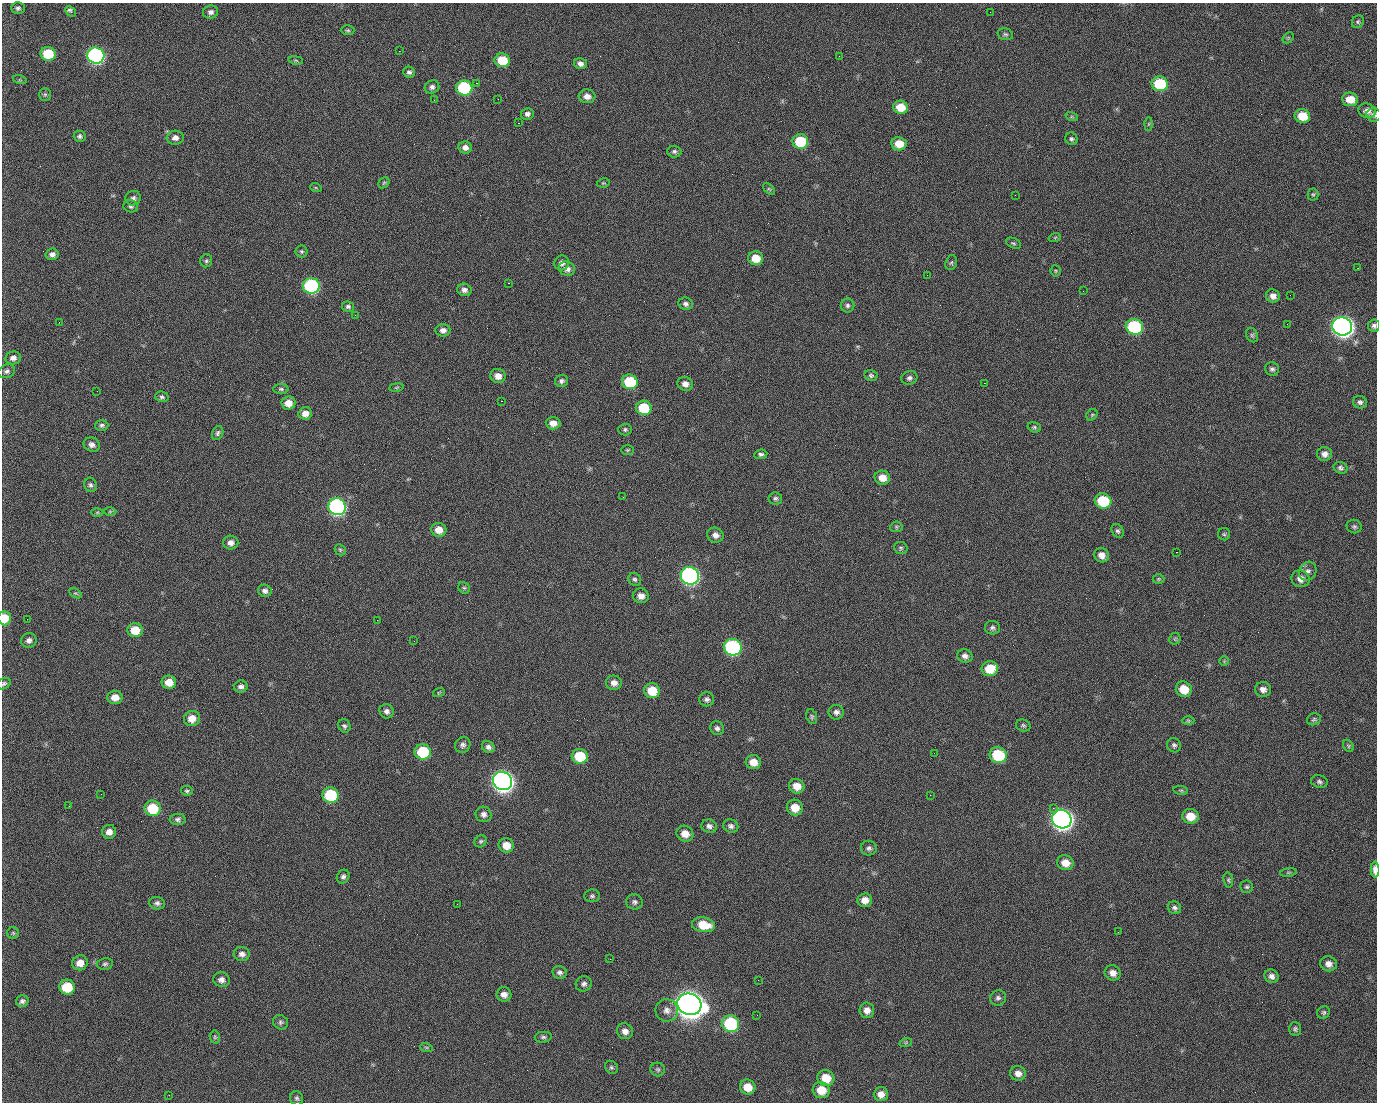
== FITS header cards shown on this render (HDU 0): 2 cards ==
NAXIS1  =                 1375 / length of data axis 1
NAXIS2  =                 1100 / length of data axis 2

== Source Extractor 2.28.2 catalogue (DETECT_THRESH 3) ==
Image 1375 x 1100 px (HDU 0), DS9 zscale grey, 1 PNG px = 1 image px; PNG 1379 x 1104 px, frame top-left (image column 1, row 1100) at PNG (2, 3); each listed source drawn as its Kron ellipse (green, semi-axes under 4 px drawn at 4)
Background 1460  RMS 29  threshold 86.8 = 3 sigma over >= 5 px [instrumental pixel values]
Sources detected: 251; all 251 listed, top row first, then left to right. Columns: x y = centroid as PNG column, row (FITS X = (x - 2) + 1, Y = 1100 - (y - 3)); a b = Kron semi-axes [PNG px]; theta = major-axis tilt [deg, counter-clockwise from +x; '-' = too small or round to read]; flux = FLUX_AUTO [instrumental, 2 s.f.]
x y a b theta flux
18 8 6 6 - 4.8e+03
70 11 6 3 -46 6.7e+03
211 12 7 6 - 7.8e+03
990 12 3 2 - 1.5e+03
1358 22 7 5 57 3.7e+03
348 30 7 5 -2 3.3e+03
1005 34 8 5 -15 4.2e+03
1288 38 6 4 45 2.6e+03
399 51 2 2 - 2.2e+04
48 54 8 7 - 7.5e+04
96 56 8 8 - 5.1e+05
839 56 2 2 - 8.2e+02
296 60 7 3 -9 2.5e+03
502 60 7 7 - 5.9e+04
580 64 6 5 - 8.4e+03
409 72 6 5 - 5.4e+03
20 80 7 4 -18 2.3e+03
477 83 3 2 - 1.9e+03
1160 84 8 7 - 1.1e+05
432 87 7 6 - 6.6e+03
464 88 8 7 - 1.8e+05
45 94 6 6 - 3.4e+03
587 96 8 7 - 1.4e+04
498 99 2 2 - 1.1e+03
1350 99 8 7 - 2.6e+04
434 100 2 2 - 4.0e+03
900 107 7 6 - 3.6e+04
1367 111 9 7 -18 1.1e+04
527 114 6 6 - 6.3e+03
1374 115 7 6 - 6.4e+03
1302 116 8 7 - 3.6e+04
1072 117 6 4 -18 2.9e+03
518 123 2 2 - 2.4e+04
1149 124 6 4 88 2.9e+03
80 136 6 5 - 5.0e+03
175 138 8 7 - 1.1e+04
1071 139 6 6 - 4.4e+03
800 141 8 7 - 9.2e+04
899 144 7 6 - 3.2e+04
465 147 7 6 - 1.0e+04
674 151 7 6 - 4.9e+03
384 183 6 5 - 2.9e+03
603 183 6 4 10 2.3e+03
316 188 6 3 -19 2.0e+03
769 189 7 4 -44 3.0e+03
1313 194 6 5 - 3.2e+03
1015 195 2 2 - 7.0e+03
133 198 8 7 - 6.8e+03
131 206 7 6 - 4.4e+03
1055 237 6 4 19 2.3e+03
1013 243 8 5 -25 3.4e+03
302 251 6 6 - 3.9e+03
52 254 6 5 - 8.7e+03
756 258 7 7 - 3.2e+04
206 261 6 6 - 3.6e+03
562 263 7 7 - 9.3e+03
951 263 7 5 72 3.5e+03
1358 268 3 2 - 1.5e+03
567 269 8 7 - 1.1e+04
1056 271 5 5 - 2.4e+03
927 275 2 2 - 9.6e+02
508 283 2 2 - 5.7e+04
311 286 8 8 - 3.2e+05
464 290 7 6 - 7.9e+03
1083 291 2 2 - 3.2e+03
1290 295 2 2 - 1.7e+03
1273 296 7 6 - 1.1e+04
686 304 7 6 - 6.3e+03
847 305 7 7 - 5.3e+03
348 307 6 5 - 4.5e+03
355 315 2 2 - 1.1e+03
59 322 2 2 - 1.4e+03
1287 324 2 2 - 1.1e+03
1342 326 10 9 - 1.4e+06
1374 326 6 6 - 5.4e+03
1134 327 9 7 -18 1.8e+05
443 330 7 6 - 9.5e+03
1252 335 7 6 - 4.0e+03
13 358 8 6 9 9.2e+03
1272 369 7 6 - 5.5e+03
7 371 8 6 21 6.3e+03
871 375 6 5 - 4.3e+03
498 376 8 7 - 1.6e+04
909 378 8 7 - 6.9e+03
561 381 6 6 - 5.4e+03
630 382 8 7 - 9.5e+04
984 383 2 2 - 2.0e+04
685 384 8 7 - 1.0e+04
396 387 7 3 9 2.2e+03
281 389 8 5 -1 3.9e+03
97 391 2 2 - 1.3e+03
162 397 7 5 -15 4.2e+03
501 401 3 2 - 5.8e+04
1360 402 7 6 - 5.4e+03
288 403 7 6 - 1.9e+04
644 408 8 7 - 6.8e+04
305 413 7 6 - 1.4e+04
1092 415 6 5 - 2.9e+03
553 423 7 6 - 1.5e+04
102 425 6 5 - 4.6e+03
1034 427 7 5 -19 3.6e+03
625 429 6 6 - 4.1e+03
218 433 7 5 67 4.6e+03
92 445 8 7 - 8.7e+03
628 450 6 5 - 2.8e+03
761 454 6 4 7 4.8e+03
1325 454 7 7 - 9.8e+03
1340 468 7 5 -18 5.3e+03
882 478 8 7 - 2.1e+04
90 485 7 6 - 5.3e+03
623 497 2 2 - 3.2e+03
775 498 7 6 - 4.6e+03
1103 501 8 7 - 9.0e+04
337 507 9 8 - 5.6e+05
110 511 6 4 1 2.6e+03
97 512 6 4 1 2.8e+03
1354 526 7 6 - 4.5e+03
896 527 6 5 - 3.0e+03
439 530 7 7 - 2.0e+04
1117 531 7 5 -55 4.7e+03
1224 534 6 6 - 3.5e+03
715 535 8 7 - 1.0e+04
231 543 7 7 - 1.1e+04
901 548 6 6 - 3.7e+03
340 550 6 5 - 3.1e+03
1176 552 3 2 - 8.5e+03
1102 555 7 7 - 1.3e+04
1308 571 10 8 56 8.2e+03
690 576 9 8 - 6.8e+05
635 579 7 6 - 4.4e+03
1158 579 6 5 - 2.8e+03
1301 579 9 8 - 1.3e+04
464 588 6 5 - 3.3e+03
265 591 7 6 - 7.4e+03
75 593 7 4 -30 2.7e+03
641 596 8 7 - 1.3e+04
4 618 7 6 - 3.8e+04
27 619 2 2 - 3.9e+03
377 620 2 2 - 1.1e+04
992 628 7 7 - 5.4e+03
135 630 7 7 - 4.0e+04
1175 639 6 5 - 3.1e+03
29 640 8 7 - 7.7e+03
414 641 2 2 - 8.7e+02
733 647 9 8 - 3.2e+05
965 656 8 6 -18 7.9e+03
1224 661 5 5 - 2.4e+03
990 669 8 7 - 4.6e+04
169 682 7 6 - 2.0e+04
614 683 8 7 - 1.2e+04
4 684 7 5 30 3.7e+03
241 686 6 6 - 6.7e+03
1184 689 8 7 - 3.8e+04
1263 689 8 7 - 1.0e+04
652 691 8 7 - 4.5e+04
439 692 6 3 19 2.3e+03
115 697 7 6 - 1.9e+04
707 699 7 7 - 5.9e+03
387 711 7 7 - 7.7e+03
836 712 7 7 - 7.6e+03
812 717 7 5 -69 3.6e+03
192 718 8 7 - 2.1e+04
1314 719 7 5 22 3.7e+03
1188 721 6 4 -1 2.8e+03
1023 725 7 6 - 3.8e+03
344 726 7 6 - 4.7e+03
717 728 7 6 - 5.7e+03
463 745 8 7 - 7.0e+03
1174 745 7 6 - 5.0e+03
1348 746 6 5 - 3.1e+03
488 747 6 5 - 6.9e+03
423 752 8 7 - 9.7e+04
934 753 3 2 - 1.5e+03
998 755 8 7 - 1.2e+05
580 756 8 7 - 7.1e+04
753 762 8 7 - 2.1e+04
503 781 10 9 - 1.5e+06
1319 782 8 6 -15 5.2e+03
797 786 8 7 - 2.3e+04
1181 790 7 3 -8 2.6e+03
187 791 6 4 -8 3.3e+03
101 794 2 2 - 2.4e+03
331 795 8 7 - 1.4e+05
930 795 2 2 - 8.0e+03
69 806 2 2 - 9.3e+02
153 808 8 8 - 7.3e+04
795 808 8 7 - 2.9e+04
1053 808 2 2 - 1.6e+04
484 814 8 7 - 8.6e+03
1190 816 8 7 - 3.1e+04
178 819 8 6 0 5.4e+03
1062 819 10 9 - 1.5e+06
709 826 8 6 -14 6.9e+03
731 826 7 6 - 6.3e+03
109 832 7 7 - 1.2e+04
685 834 8 8 - 2.0e+04
481 841 6 5 - 3.6e+03
506 845 8 7 - 2.5e+04
869 848 8 7 - 6.1e+03
1065 863 8 7 - 2.2e+04
1375 870 8 3 89 1.6e+04
1288 872 8 4 8 2.9e+03
343 877 7 6 - 5.6e+03
1228 880 7 5 -79 3.3e+03
1247 887 6 6 - 4.0e+03
592 896 8 6 0 4.4e+03
865 900 7 7 - 1.8e+04
634 902 8 7 - 6.0e+03
157 903 8 6 -12 6.2e+03
457 904 3 2 - 1.5e+03
1174 908 7 6 - 5.6e+03
704 925 11 7 -10 4.3e+04
1118 932 2 2 - 2.7e+03
13 933 6 6 - 3.4e+03
242 954 8 7 - 8.5e+03
610 959 3 2 - 2.7e+03
80 963 8 7 - 1.8e+04
105 964 8 5 10 4.6e+03
1328 964 8 7 - 1.0e+04
560 972 7 6 - 5.9e+03
1113 973 8 7 - 1.3e+04
1271 976 7 6 - 8.3e+03
221 980 8 7 - 9.5e+03
758 980 3 2 - 1.9e+03
584 984 8 7 - 6.8e+03
67 987 8 7 - 5.9e+04
504 994 7 7 - 1.2e+04
998 998 8 7 - 5.9e+03
22 1001 6 5 - 5.4e+03
689 1004 12 10 -24 3.3e+06
667 1010 11 11 - 1.4e+04
867 1010 8 7 - 1.3e+04
1324 1012 7 6 - 3.9e+03
757 1015 2 2 - 1.1e+03
280 1022 8 7 - 4.8e+03
731 1024 9 8 - 1.9e+05
1295 1029 7 6 - 4.4e+03
625 1031 8 7 - 1.2e+04
215 1037 7 5 -79 3.0e+03
543 1037 8 5 6 4.6e+03
906 1042 6 4 19 2.8e+03
426 1047 6 4 -18 2.6e+03
611 1067 7 6 - 3.9e+03
658 1069 7 7 - 4.3e+03
1018 1073 8 7 - 1.1e+04
826 1078 8 8 - 3.6e+04
748 1087 8 7 - 3.0e+04
821 1090 8 8 - 3.5e+04
881 1094 7 7 - 1.4e+04
169 1095 2 2 - 5.4e+03
297 1098 7 6 - 4.4e+03
At the frame edge (FLAGS 8, measured only in part): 5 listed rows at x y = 1374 115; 1374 326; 4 618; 4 684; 1375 870